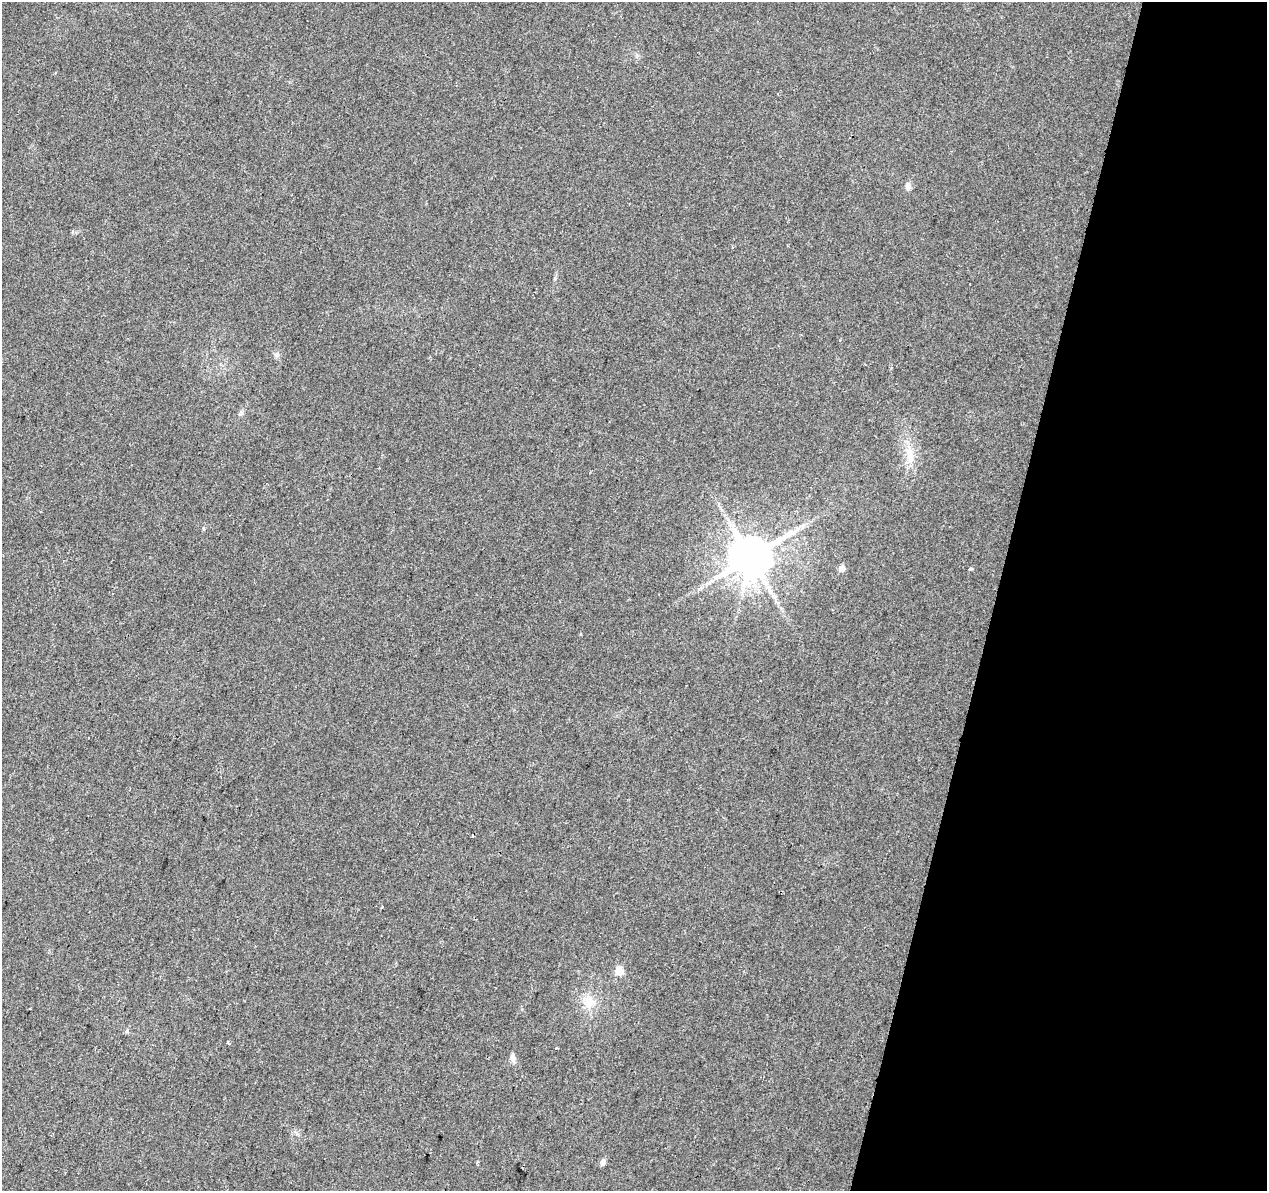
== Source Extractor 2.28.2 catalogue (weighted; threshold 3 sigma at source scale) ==
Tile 8 of 4 x 4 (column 4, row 2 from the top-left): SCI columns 3797-5061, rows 2600-3788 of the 5069 x 5260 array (HDU 1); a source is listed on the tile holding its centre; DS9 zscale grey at full resolution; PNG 1269 x 1193 px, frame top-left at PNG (2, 2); no overlay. Shown black and unused: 21% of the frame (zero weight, under 2 of 3 exposures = <1% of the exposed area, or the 3 px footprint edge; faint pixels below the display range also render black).
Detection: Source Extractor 2.28.2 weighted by HDU 2 'WHT'; one run over the whole footprint, this tile lists its part. Background 0.0393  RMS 0.0069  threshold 0.0313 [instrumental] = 3 sigma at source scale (4.5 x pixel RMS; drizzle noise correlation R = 1.50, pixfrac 1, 0.0396/0.0396 arcsec/px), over >= 5 px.
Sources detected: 14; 3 cosmic-ray / hot-pixel residue — not listed; the other 11 listed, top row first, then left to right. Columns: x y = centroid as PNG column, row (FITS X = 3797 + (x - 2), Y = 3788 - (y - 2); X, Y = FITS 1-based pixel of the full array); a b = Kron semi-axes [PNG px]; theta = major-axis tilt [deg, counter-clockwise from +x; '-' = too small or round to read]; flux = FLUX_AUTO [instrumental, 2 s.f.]
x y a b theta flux
908 186 8 7 - 2.9
277 355 7 7 - 2
910 455 25 9 -80 11
751 557 12 11 - 2700
842 568 5 5 - 7
382 907 3 3 - 2.7
619 971 5 5 - 21
589 1002 18 16 47 11
228 1042 3 3 - 1.7
512 1057 12 6 -89 2.8
603 1162 6 5 - 3.9
Unlisted compact peaks at least as high as the median listed source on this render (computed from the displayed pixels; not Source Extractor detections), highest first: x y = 970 569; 127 1031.